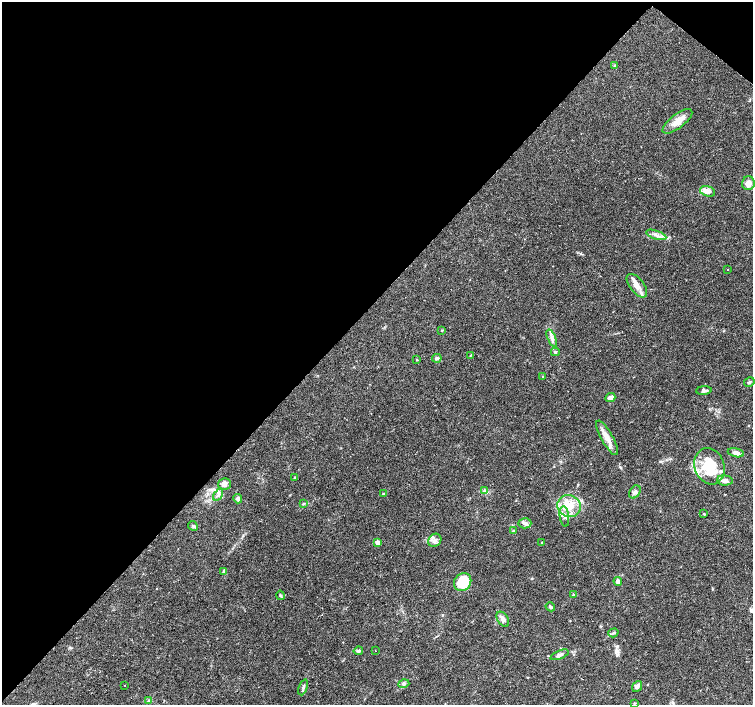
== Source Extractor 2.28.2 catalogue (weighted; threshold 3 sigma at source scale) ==
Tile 2 of 4 x 4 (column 2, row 1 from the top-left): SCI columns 1502-3002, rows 4389-5793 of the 6013 x 6029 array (HDU 1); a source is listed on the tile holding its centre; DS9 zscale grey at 2 x 2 block average (1 PNG px = mean of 2 x 2 image px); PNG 755 x 707 px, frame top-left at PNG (2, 2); each listed source drawn as its Kron ellipse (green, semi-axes under 4 px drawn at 4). Shown black and unused: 44% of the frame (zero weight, under 2 of 3 exposures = <1% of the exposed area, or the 3 px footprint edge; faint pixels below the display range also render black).
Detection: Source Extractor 2.28.2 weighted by HDU 2 'WHT'; one run over the whole footprint, this tile lists its part. Background 0.0933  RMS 0.0059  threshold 0.0265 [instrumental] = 3 sigma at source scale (4.5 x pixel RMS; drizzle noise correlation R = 1.50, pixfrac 1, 0.0396/0.0396 arcsec/px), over >= 5 px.
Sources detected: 61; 6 inside a brighter listed object's ellipse — not listed separately; the other 55 listed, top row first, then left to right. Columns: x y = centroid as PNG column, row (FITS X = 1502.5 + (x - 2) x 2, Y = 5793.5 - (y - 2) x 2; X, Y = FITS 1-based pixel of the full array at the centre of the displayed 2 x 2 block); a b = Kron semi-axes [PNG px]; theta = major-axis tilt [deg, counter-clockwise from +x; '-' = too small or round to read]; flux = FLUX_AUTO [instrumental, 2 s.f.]
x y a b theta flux
615 66 3 3 - 1.2
677 121 18 7 37 15
748 183 7 6 - 9
708 191 8 5 -17 12
656 235 10 4 -17 5.6
728 269 2 2 - 0.55
637 286 14 7 -52 11
442 330 3 2 - 0.95
552 338 9 4 -67 5
555 352 4 3 - 1.9
471 355 3 2 - 0.84
437 358 5 3 - 3
417 360 3 2 - 0.77
543 377 3 2 - 0.97
749 382 5 3 - 2.2
704 391 8 4 4 3.8
610 398 5 3 - 6.5
607 438 19 6 -60 14
736 453 8 4 -13 8.5
709 466 18 15 -70 51
295 478 3 2 - 1.1
725 480 8 5 -5 6.1
224 484 6 5 - 7
485 491 4 2 - 1.4
635 492 7 5 57 3.8
383 494 4 3 - 1.3
218 495 6 3 56 3.6
238 499 5 4 - 4.4
303 504 4 2 - 1.1
569 506 12 11 - 29
704 514 3 2 - 0.97
564 516 10 4 -83 6
525 523 6 5 - 4.3
193 526 5 4 - 3
513 531 4 3 - 1.4
435 540 7 6 - 5.1
377 542 4 3 - 6
542 542 3 2 - 0.87
224 571 4 2 - 1.7
618 581 4 4 - 4.6
463 582 9 8 - 55
281 595 5 3 - 1.8
573 595 3 3 - 1
550 607 5 3 - 2
503 619 8 5 -57 5.6
613 633 5 3 - 2.2
358 651 5 3 - 2.7
375 651 2 2 - 0.73
559 655 9 4 22 4.7
404 684 5 4 - 2.7
125 685 2 2 - 0.82
637 686 6 4 51 4.1
303 687 8 3 70 2.8
148 701 3 3 - 1.5
634 703 3 2 - 0.81
Diffuse or blended objects may show on this block-average render without a row.